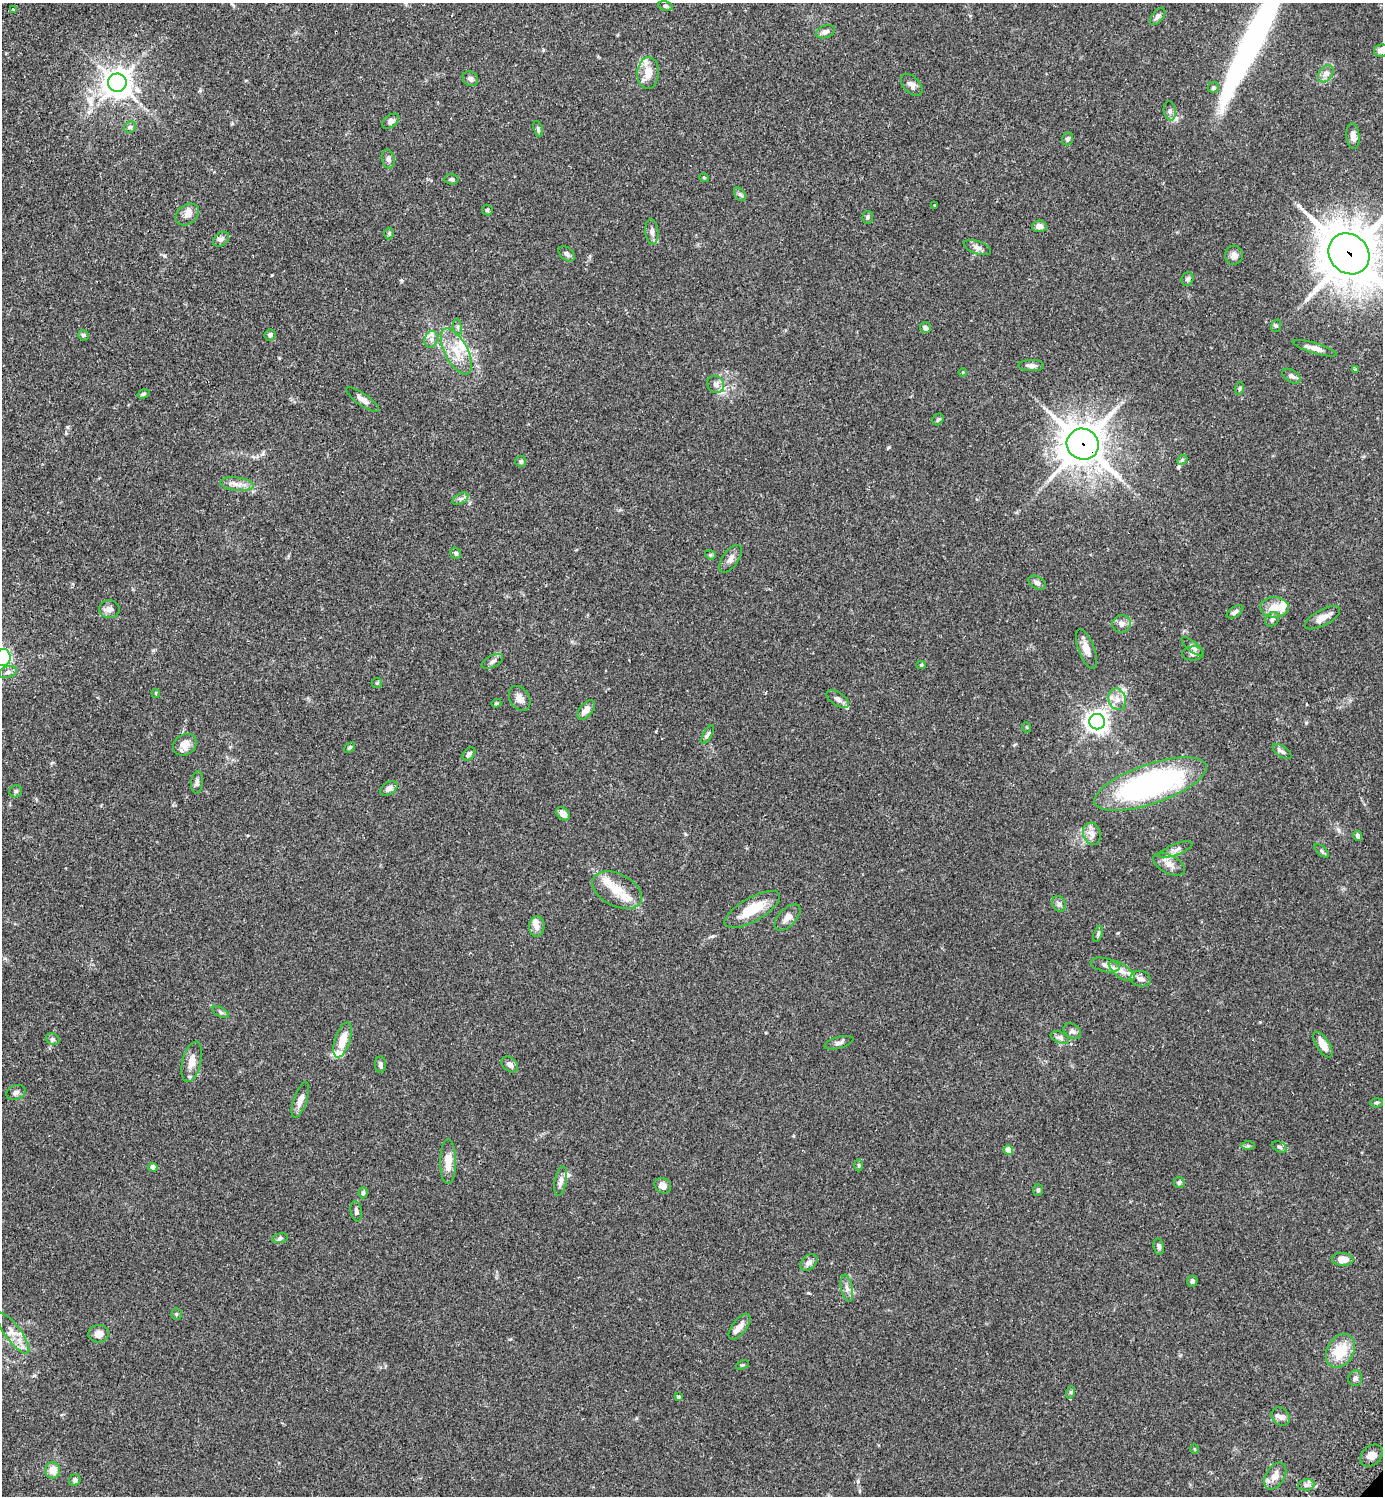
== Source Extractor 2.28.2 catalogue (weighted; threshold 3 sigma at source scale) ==
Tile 11 of 4 x 4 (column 3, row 3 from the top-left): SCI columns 3105-4485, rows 1537-3030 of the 6070 x 6063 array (HDU 1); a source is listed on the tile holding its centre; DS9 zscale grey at full resolution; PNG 1385 x 1498 px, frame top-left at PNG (2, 3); each listed source drawn as its Kron ellipse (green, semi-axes under 4 px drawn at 4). Shown black and unused: <1% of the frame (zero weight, under 2 of 3 exposures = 3% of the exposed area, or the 3 px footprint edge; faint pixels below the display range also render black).
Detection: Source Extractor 2.28.2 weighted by HDU 2 'WHT'; one run over the whole footprint, this tile lists its part. Background 0.0961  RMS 0.0058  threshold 0.026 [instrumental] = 3 sigma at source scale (4.5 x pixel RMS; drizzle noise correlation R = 1.50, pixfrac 1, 0.05/0.05 arcsec/px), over >= 5 px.
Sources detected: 166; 1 long thin detection or spike segment (spike, bleed or trail) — neither listed nor drawn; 12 inside a brighter listed object's ellipse — not listed separately; the other 153 listed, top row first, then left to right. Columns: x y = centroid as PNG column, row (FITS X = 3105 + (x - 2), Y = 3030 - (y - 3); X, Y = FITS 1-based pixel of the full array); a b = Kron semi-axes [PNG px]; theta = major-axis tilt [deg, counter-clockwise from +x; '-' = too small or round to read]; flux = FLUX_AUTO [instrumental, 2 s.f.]
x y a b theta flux
666 6 7 5 -11 1.2
13 9 2 2 - 0.7
1158 16 10 5 50 2
825 32 10 6 21 2.3
1381 50 7 6 - 3
648 73 16 11 86 8.1
1326 74 10 6 51 2.2
470 79 8 7 - 2.1
117 83 9 9 - 660
912 85 13 8 -46 3
1214 88 5 5 - 1.1
1170 111 9 6 -82 1.8
391 121 9 6 37 1.9
130 127 6 5 - 1.1
538 129 8 4 -72 1.1
1353 136 13 6 -84 3.5
1068 139 6 5 - 1.5
388 159 9 6 -77 1.7
704 178 5 4 - 0.64
451 179 7 5 -2 1.1
740 194 7 5 -53 1.1
935 205 3 3 - 1.4
487 210 5 5 - 0.84
187 214 13 9 39 3.9
868 217 6 5 - 0.99
1039 226 7 6 - 2.6
652 232 13 6 -86 2.4
389 233 6 4 -89 0.76
221 239 9 6 37 1.9
977 248 14 6 -20 2.4
567 254 9 6 -40 1.6
1349 254 22 19 -46 2300
1234 255 9 9 - 2.8
1187 279 7 6 - 1.5
1276 326 6 5 - 0.87
458 327 8 4 -82 1.3
925 328 5 5 - 2.2
83 335 5 5 - 1.1
270 335 6 5 - 1.4
431 339 8 6 71 2.3
1315 348 23 5 -17 3.8
456 351 25 11 -62 12
1031 366 13 5 -1 2.2
1355 369 4 3 - 1.3
963 372 4 3 - 0.42
1291 376 10 6 -33 1.7
716 384 9 8 - 2.4
1240 388 6 4 72 0.79
143 394 6 4 18 0.92
363 399 19 6 -36 3
938 419 6 5 - 1
1083 444 16 15 - 1300
1182 460 6 4 44 0.92
521 461 5 5 - 1.3
237 484 16 6 -6 4
460 499 9 5 31 1.6
456 553 6 5 - 1.2
710 555 5 4 - 0.81
730 559 16 8 55 3.2
1037 583 9 6 -31 2.3
1274 607 14 10 0 7.2
109 609 10 9 - 2.8
1235 612 9 5 33 1.7
1322 618 19 8 28 4.5
1272 619 8 6 45 1.6
1121 624 9 8 - 3
1192 646 13 5 -39 1.9
1086 649 21 8 -69 5.8
1193 653 11 7 2 2.3
3 658 8 8 - 56
492 661 11 5 27 1.8
921 665 4 4 - 0.77
8 672 9 5 15 1.8
377 683 5 5 - 0.74
156 693 4 2 - 0.6
520 698 13 9 -59 3.8
838 699 12 6 -33 2.4
1117 699 11 8 -73 4.2
496 703 5 4 - 0.64
586 710 11 6 49 4.1
1097 722 8 7 - 330
1026 727 5 3 - 0.53
708 735 10 4 63 1.4
185 745 12 10 33 4.7
349 747 6 4 40 0.9
1282 752 11 5 -35 1.8
469 754 7 5 45 1.7
197 782 11 6 84 1.6
1151 784 59 19 19 150
389 789 9 6 32 2.7
16 791 6 6 - 1.2
563 814 8 5 -46 4.1
1092 834 11 8 -74 3.4
1358 836 5 4 - 1.7
1176 850 18 5 21 3
1322 851 8 4 -42 1
1169 864 17 9 -27 4.7
617 890 26 16 -27 11
1059 904 8 6 -62 1.7
752 909 31 12 29 16
787 917 16 8 46 3.8
537 926 10 8 84 3.1
1098 934 8 4 72 1.1
1105 965 14 7 -13 3
1122 971 15 6 -35 4.2
1140 979 10 8 -12 2.8
220 1012 9 4 -29 1.2
1072 1031 9 7 -32 2
1060 1038 10 5 -23 1.7
53 1039 7 5 -22 1.2
343 1040 18 7 72 9.1
839 1043 15 5 16 1.9
1323 1045 14 6 -57 6.3
192 1062 21 9 76 6
510 1064 9 6 -39 2.2
380 1065 8 5 -89 1.4
16 1093 10 7 23 1.8
300 1100 18 6 71 4
1377 1103 6 4 3 0.86
1248 1146 7 4 -1 0.93
1279 1147 8 5 -26 1.2
1008 1150 5 4 - 10
448 1162 22 8 -90 8
859 1165 6 4 89 0.83
153 1167 4 4 - 5
561 1181 15 6 79 2.7
1179 1183 5 5 - 1.3
663 1186 8 7 - 3.6
1038 1190 6 5 - 0.92
363 1193 5 4 - 1.1
356 1211 10 5 -79 1.6
280 1238 7 5 10 1.3
1159 1247 8 5 -79 1.6
1343 1259 11 6 -4 6.2
809 1262 10 6 42 2.8
1192 1281 6 5 - 1.1
847 1288 14 6 -79 2.6
176 1314 5 5 - 0.83
740 1327 15 7 53 3.9
13 1333 25 8 -53 7.1
99 1334 10 9 - 4.5
1340 1351 18 13 60 15
742 1365 6 3 25 0.69
1355 1378 8 7 - 1.7
1071 1392 6 4 71 0.79
678 1397 4 4 - 1.2
1281 1417 10 8 -41 2.7
1194 1449 4 3 - 0.43
1371 1455 12 9 45 4.1
52 1470 8 7 - 6.3
1275 1476 15 9 57 5
75 1480 6 5 - 1.5
1306 1485 8 5 10 1.8
Overlapping masked pixels (flux is a lower limit): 2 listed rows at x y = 1349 254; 1083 444
Isophote crosses this tile's border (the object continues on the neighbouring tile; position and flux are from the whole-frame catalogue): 3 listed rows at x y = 1381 50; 1349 254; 3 658